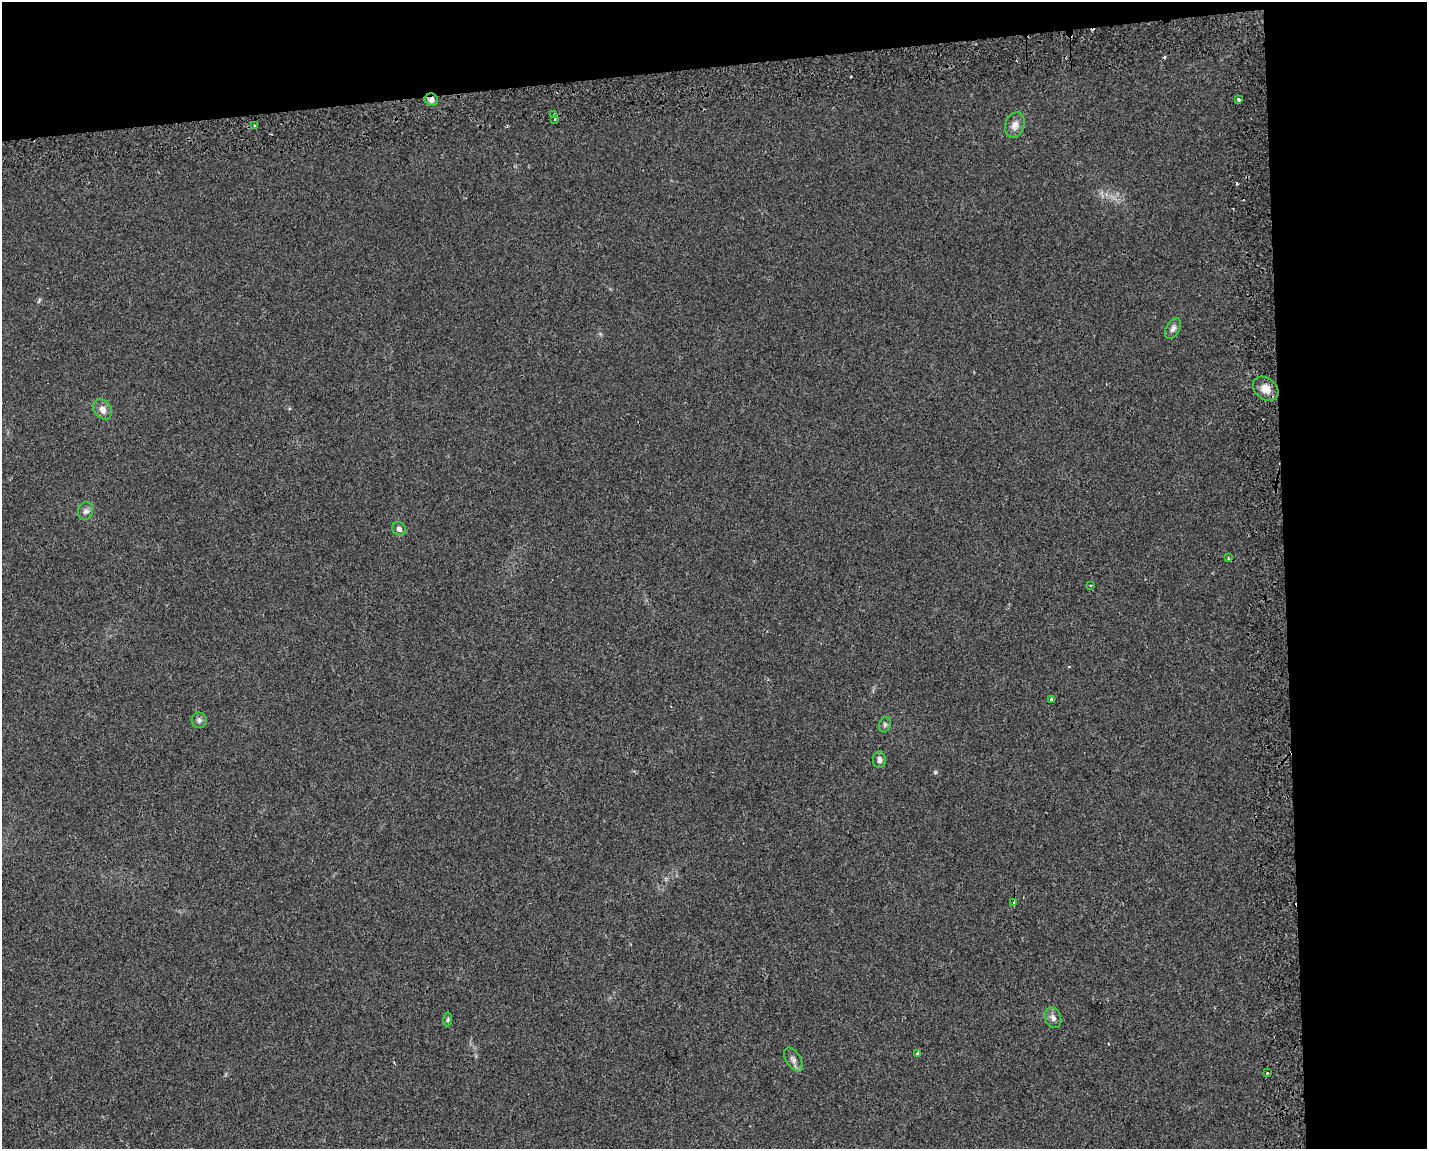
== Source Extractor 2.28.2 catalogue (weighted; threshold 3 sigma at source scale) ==
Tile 3 of 3 x 4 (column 3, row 1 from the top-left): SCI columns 2904-4328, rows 3487-4633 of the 4425 x 4678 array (HDU 1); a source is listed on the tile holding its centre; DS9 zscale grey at full resolution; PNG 1429 x 1151 px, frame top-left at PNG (2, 2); each listed source drawn as its Kron ellipse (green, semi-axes under 4 px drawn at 4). Shown black and unused: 16% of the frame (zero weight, under 2 of 3 exposures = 4% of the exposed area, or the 3 px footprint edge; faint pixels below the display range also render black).
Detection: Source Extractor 2.28.2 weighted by HDU 2 'WHT'; one run over the whole footprint, this tile lists its part. Background 0.0226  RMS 0.0048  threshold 0.0215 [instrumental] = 3 sigma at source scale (4.5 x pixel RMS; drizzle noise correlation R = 1.50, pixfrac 1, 0.0396/0.0396 arcsec/px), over >= 5 px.
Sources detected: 28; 5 cosmic-ray / hot-pixel residue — neither listed nor drawn; the other 23 listed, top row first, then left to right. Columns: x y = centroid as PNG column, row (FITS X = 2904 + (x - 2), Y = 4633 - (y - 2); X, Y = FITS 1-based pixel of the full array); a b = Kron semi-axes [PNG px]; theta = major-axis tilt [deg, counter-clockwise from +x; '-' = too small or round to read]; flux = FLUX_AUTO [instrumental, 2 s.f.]
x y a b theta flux
1238 99 3 3 - 3.3
431 100 6 6 - 2.2
554 114 3 2 - 0.69
554 119 3 3 - 1.6
1015 125 13 9 72 3.3
254 126 3 2 - 0.72
1173 329 11 6 60 1.9
1266 389 14 10 -41 5.1
102 409 11 8 -50 2.9
85 511 9 7 72 1.7
399 529 7 6 - 1.8
1228 558 4 4 - 0.64
1091 585 3 3 - 0.48
1052 699 4 3 - 2.5
199 720 8 7 - 1.4
885 725 8 5 71 1
879 760 8 6 90 1.7
1014 903 4 2 - 1.1
1053 1018 11 7 -68 2.2
448 1019 7 4 82 0.74
917 1053 4 3 - 1.5
793 1059 13 7 -57 2.1
1267 1073 2 2 - 0.37
Overlapping masked pixels (flux is a lower limit): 1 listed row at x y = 431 100